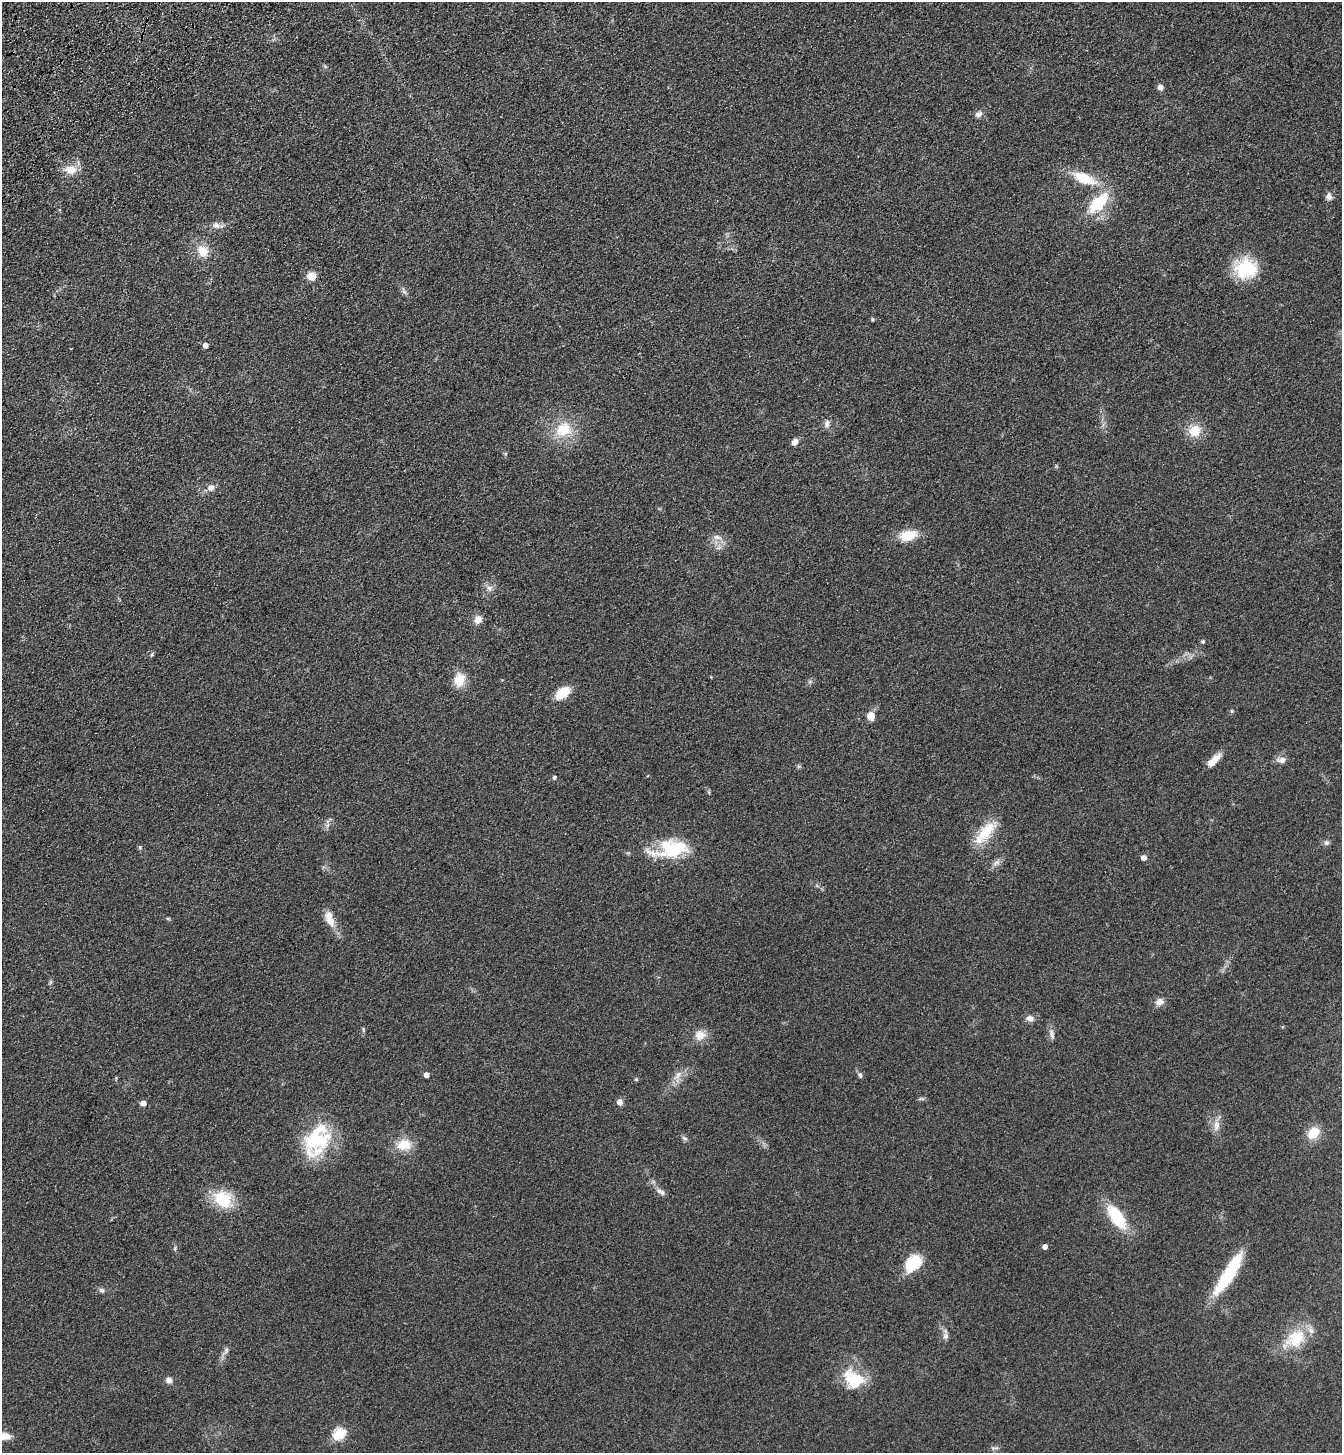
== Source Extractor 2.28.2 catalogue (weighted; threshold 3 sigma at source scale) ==
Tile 11 of 4 x 4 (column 3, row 3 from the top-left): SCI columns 2913-4252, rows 1557-3007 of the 5960 x 6015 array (HDU 1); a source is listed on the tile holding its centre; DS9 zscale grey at full resolution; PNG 1344 x 1455 px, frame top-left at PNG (2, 2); no overlay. Shown black and unused: <1% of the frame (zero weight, under 3 of 4 exposures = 6% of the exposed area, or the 3 px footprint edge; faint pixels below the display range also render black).
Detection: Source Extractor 2.28.2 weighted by HDU 2 'WHT'; one run over the whole footprint, this tile lists its part. Background 0.0996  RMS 0.0094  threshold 0.0421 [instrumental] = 3 sigma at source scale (4.5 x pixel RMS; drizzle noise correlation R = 1.50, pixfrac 1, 0.05/0.05 arcsec/px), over >= 5 px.
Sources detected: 74; all 74 listed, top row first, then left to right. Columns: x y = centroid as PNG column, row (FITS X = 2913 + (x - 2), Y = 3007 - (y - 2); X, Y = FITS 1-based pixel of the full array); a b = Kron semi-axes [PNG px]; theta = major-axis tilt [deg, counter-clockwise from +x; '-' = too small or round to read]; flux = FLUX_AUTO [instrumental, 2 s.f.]
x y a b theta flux
1160 87 8 7 - 3.1
979 114 10 7 20 3.8
70 170 16 11 -3 13
1084 178 29 12 -22 29
1329 196 9 8 - 4.1
1098 203 30 14 47 38
216 225 10 8 -20 4.8
203 251 16 12 -54 14
1245 269 24 21 2 47
311 276 5 5 - 30
404 292 8 5 -30 2.3
872 319 4 4 - 1.3
205 345 4 4 - 4.9
827 423 11 8 77 4.1
563 430 21 18 32 28
1194 431 14 12 35 17
795 442 9 7 47 4.4
211 488 9 7 26 5.7
908 535 18 10 10 22
717 537 12 6 -11 4.8
489 588 8 8 - 4
478 619 11 9 40 6.9
1203 641 5 5 - 1.5
152 654 6 4 71 1.2
459 680 15 12 74 16
810 682 7 4 1 1.6
563 693 13 9 35 24
1232 711 6 4 -90 1.1
871 716 10 8 -79 8.4
1214 760 19 7 44 11
1282 760 12 7 -5 5.6
554 777 5 4 - 1.9
327 825 8 4 36 2.3
985 832 38 14 49 27
1326 843 8 7 - 2.5
140 847 6 5 - 1.3
671 849 44 21 7 52
1144 857 5 5 - 4.6
996 862 12 7 37 4.2
329 918 24 11 -69 12
50 982 7 4 89 1.4
1159 1002 11 9 27 5.5
1030 1018 10 7 -17 4.9
363 1030 7 4 -82 1.2
1052 1034 15 6 -75 4
700 1035 15 13 6 10
426 1075 4 4 - 5
678 1075 17 7 48 6.9
860 1075 8 5 -66 2.2
636 1079 5 4 - 1
921 1099 10 4 4 1.6
620 1102 7 6 - 4.5
143 1103 5 5 - 6.7
1216 1125 16 8 87 7.6
1313 1133 14 11 46 17
684 1138 8 6 -30 2.3
317 1141 45 30 62 65
404 1145 18 14 5 17
660 1191 14 6 -33 4.5
223 1199 22 17 -38 36
1117 1217 26 12 -55 44
1045 1247 4 4 - 4.3
175 1248 7 4 72 1.3
913 1263 18 13 48 33
1229 1273 53 11 58 54
102 1290 7 6 - 2.5
946 1336 12 7 -82 3.8
1295 1339 34 21 37 33
226 1350 13 6 68 3.8
854 1379 29 21 -36 34
169 1380 7 7 - 4.3
340 1434 6 6 - 76
3 1436 17 8 -3 11
994 1448 13 3 4 1.7
Isophote crosses this tile's border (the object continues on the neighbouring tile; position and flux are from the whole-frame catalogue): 1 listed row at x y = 3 1436